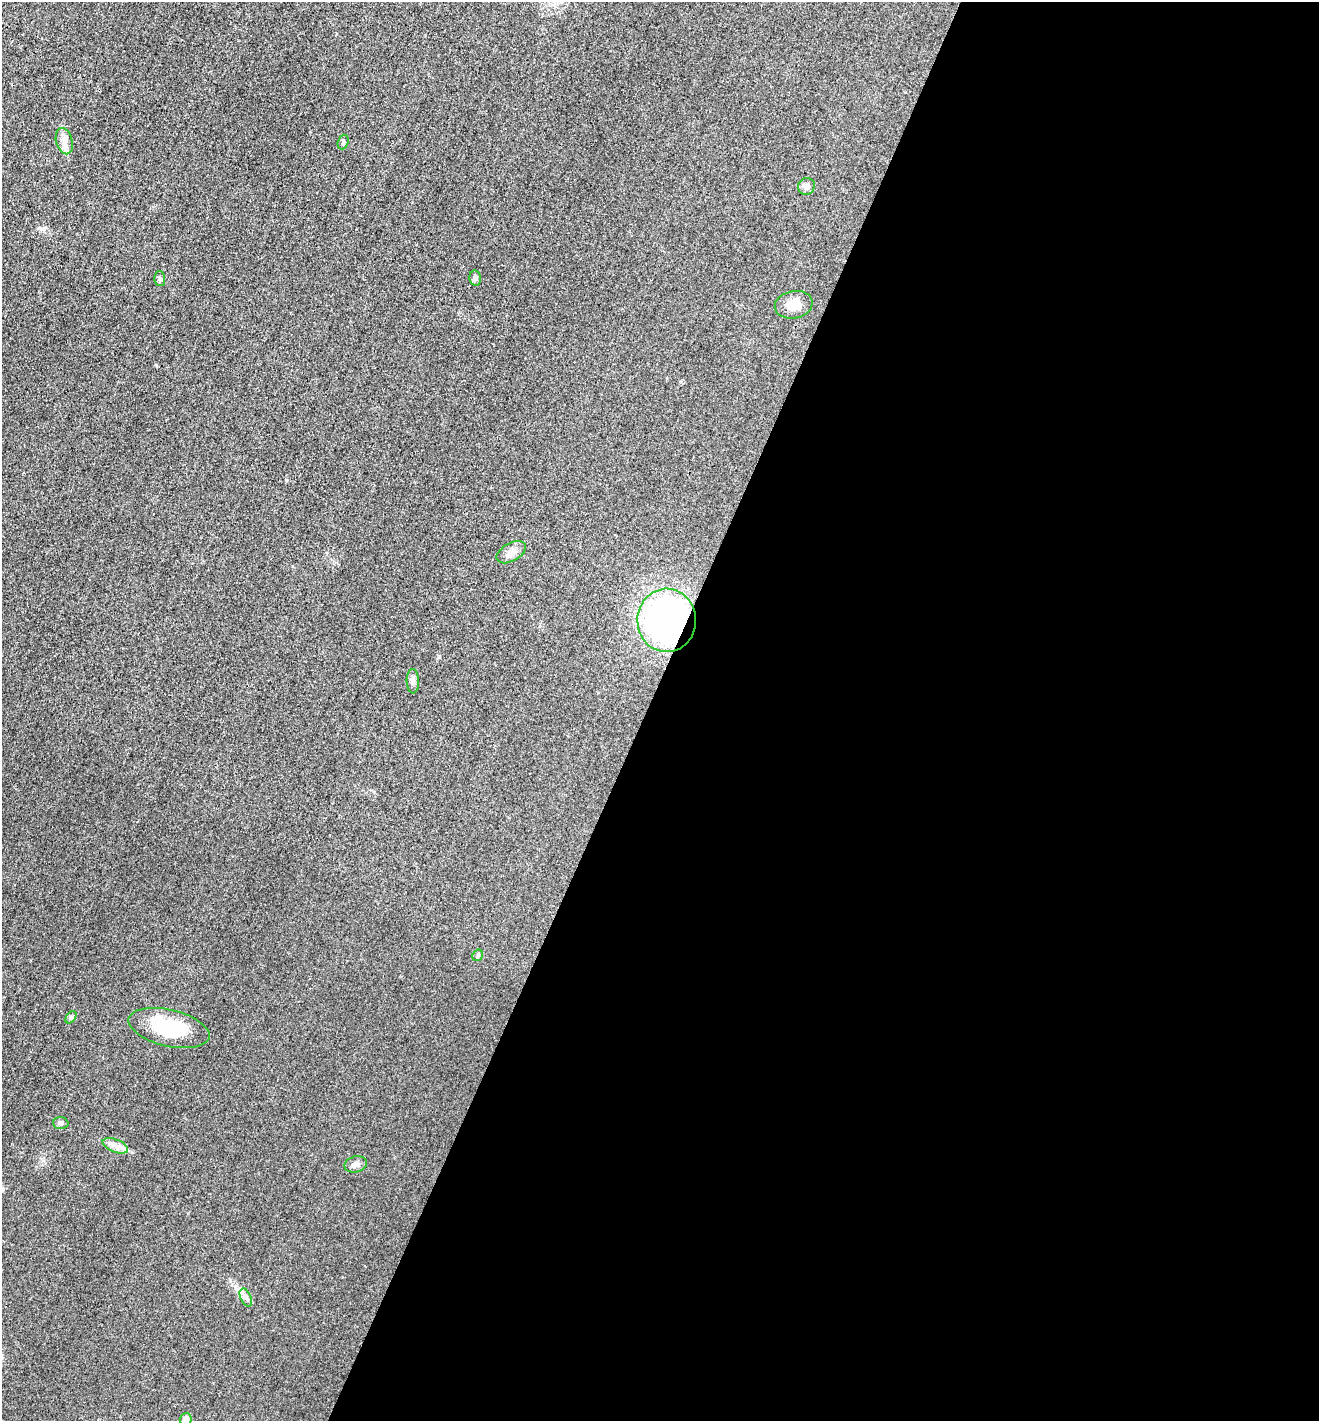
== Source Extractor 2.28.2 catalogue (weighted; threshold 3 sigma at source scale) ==
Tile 12 of 4 x 4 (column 4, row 3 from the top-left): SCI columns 4102-5418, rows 1434-2852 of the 5714 x 5701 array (HDU 1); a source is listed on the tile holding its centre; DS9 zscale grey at full resolution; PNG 1321 x 1423 px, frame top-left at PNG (2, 2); each listed source drawn as its Kron ellipse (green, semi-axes under 4 px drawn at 4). Shown black and unused: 51% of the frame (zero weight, under 3 of 4 exposures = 1% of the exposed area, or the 3 px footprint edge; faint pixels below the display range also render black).
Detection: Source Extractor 2.28.2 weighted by HDU 2 'WHT'; one run over the whole footprint, this tile lists its part. Background 0.0273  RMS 0.0058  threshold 0.0263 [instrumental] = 3 sigma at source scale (4.5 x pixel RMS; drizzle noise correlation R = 1.50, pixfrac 1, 0.05/0.05 arcsec/px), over >= 5 px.
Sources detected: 17; all 17 listed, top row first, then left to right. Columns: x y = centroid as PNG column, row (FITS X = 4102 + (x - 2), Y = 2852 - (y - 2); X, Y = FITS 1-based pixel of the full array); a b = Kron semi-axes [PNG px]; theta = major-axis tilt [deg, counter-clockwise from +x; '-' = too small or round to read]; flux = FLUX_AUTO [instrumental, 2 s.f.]
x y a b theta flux
64 141 13 8 -75 4.1
343 142 7 5 71 1.2
806 186 9 8 - 2.6
475 278 7 5 -79 1.3
160 279 7 5 -88 1.3
794 305 19 13 11 8.5
511 552 16 9 29 4
667 620 32 29 88 170
413 681 12 6 -89 2.1
478 955 6 5 - 1.2
71 1017 7 4 55 1
169 1028 41 18 -13 32
61 1123 8 6 -4 1.5
115 1146 13 6 -21 3.6
356 1164 11 8 13 2.5
246 1298 9 5 -64 2
186 1419 6 6 - 3.8
Overlapping masked pixels (flux is a lower limit): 1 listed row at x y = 667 620
Isophote crosses this tile's border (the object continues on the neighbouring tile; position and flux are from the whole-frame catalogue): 1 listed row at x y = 186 1419
Unlisted compact peaks at least as high as the median listed source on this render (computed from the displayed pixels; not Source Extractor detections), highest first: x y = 286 480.